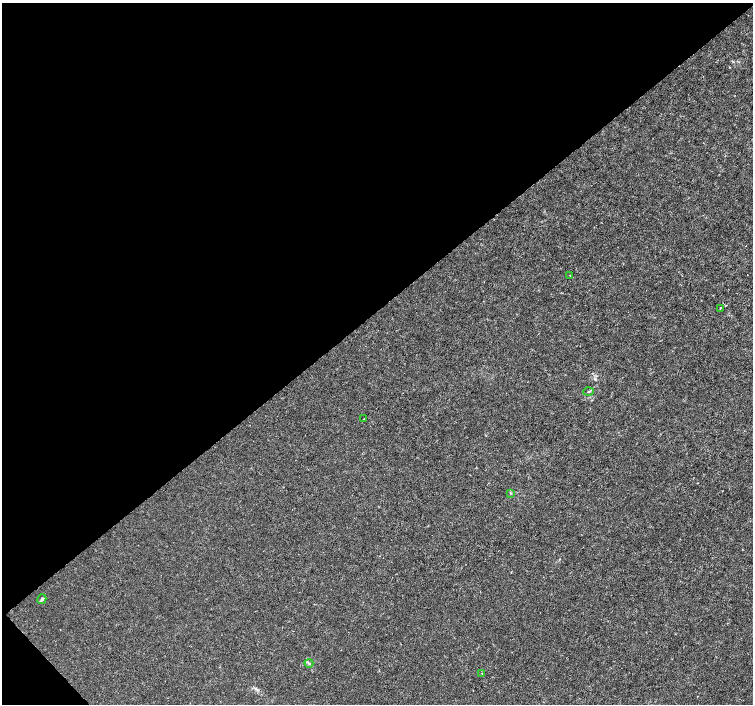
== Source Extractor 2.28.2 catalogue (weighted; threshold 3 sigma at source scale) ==
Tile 5 of 4 x 4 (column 1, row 2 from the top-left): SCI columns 6-1507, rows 3021-4424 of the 6012 x 5974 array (HDU 1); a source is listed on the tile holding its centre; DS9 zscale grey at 2 x 2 block average (1 PNG px = mean of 2 x 2 image px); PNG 755 x 706 px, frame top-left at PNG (2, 3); each listed source drawn as its Kron ellipse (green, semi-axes under 4 px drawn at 4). Shown black and unused: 45% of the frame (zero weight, under 3 of 4 exposures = <1% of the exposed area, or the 3 px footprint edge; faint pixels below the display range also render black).
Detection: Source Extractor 2.28.2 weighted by HDU 2 'WHT'; one run over the whole footprint, this tile lists its part. Background 0.00121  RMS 0.0013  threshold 0.00598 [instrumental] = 3 sigma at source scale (4.5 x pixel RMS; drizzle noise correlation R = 1.50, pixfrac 1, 0.0396/0.0396 arcsec/px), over >= 5 px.
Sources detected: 8; all 8 listed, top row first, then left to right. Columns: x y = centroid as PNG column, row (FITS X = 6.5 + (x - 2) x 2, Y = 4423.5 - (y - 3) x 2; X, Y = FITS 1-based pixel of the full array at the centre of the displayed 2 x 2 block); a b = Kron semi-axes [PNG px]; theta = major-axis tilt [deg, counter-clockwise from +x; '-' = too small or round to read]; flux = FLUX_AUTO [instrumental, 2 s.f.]
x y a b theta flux
570 275 2 2 - 0.19
720 308 2 2 - 0.33
589 391 5 2 - 0.26
364 419 2 2 - 0.17
510 493 3 2 - 0.23
42 599 5 4 - 0.54
309 663 4 3 - 0.44
482 673 2 2 - 0.11